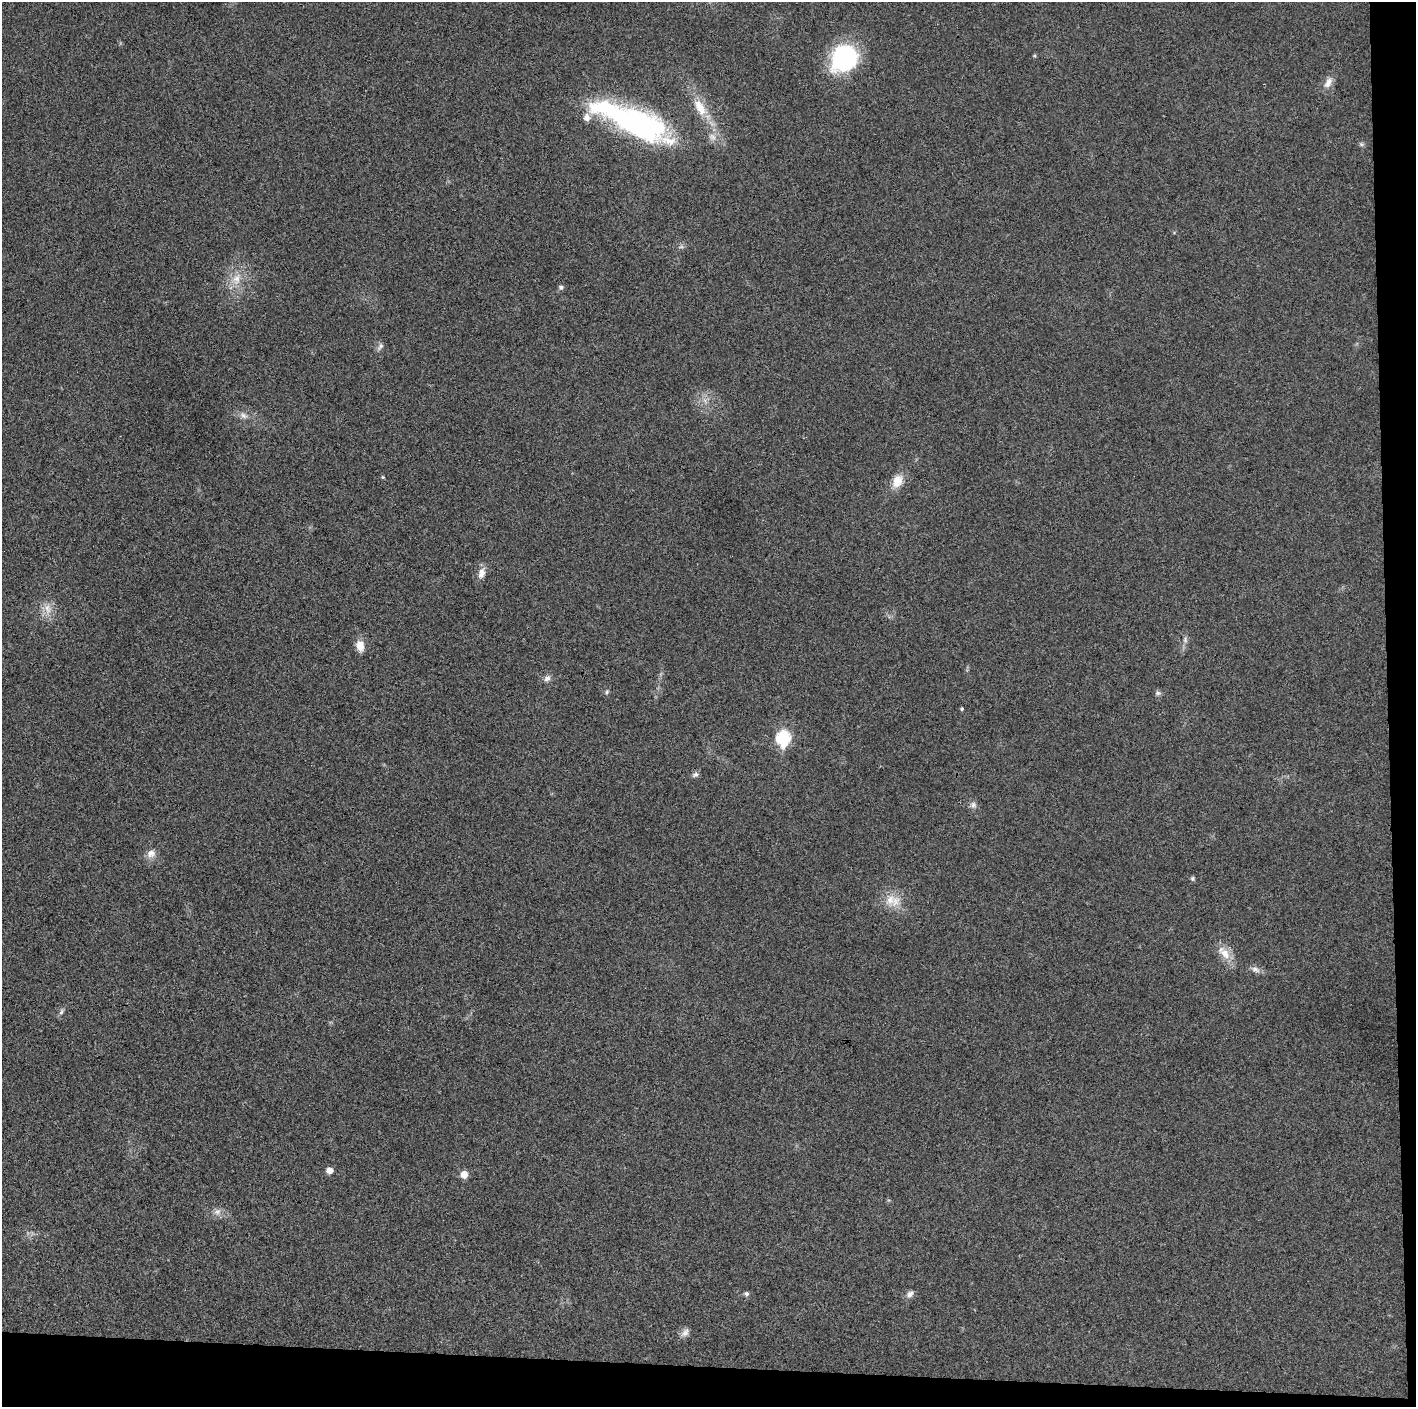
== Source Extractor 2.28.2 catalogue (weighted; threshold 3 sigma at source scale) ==
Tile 9 of 3 x 3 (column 3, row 3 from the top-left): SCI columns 2832-4245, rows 1-1405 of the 4246 x 4219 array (HDU 1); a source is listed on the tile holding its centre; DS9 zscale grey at full resolution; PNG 1418 x 1409 px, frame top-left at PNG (2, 2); no overlay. Shown black and unused: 5% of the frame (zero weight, under 3 of 4 exposures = <1% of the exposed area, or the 3 px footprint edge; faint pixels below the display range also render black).
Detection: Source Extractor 2.28.2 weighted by HDU 2 'WHT'; one run over the whole footprint, this tile lists its part. Background 0.0233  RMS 0.0054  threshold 0.0241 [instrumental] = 3 sigma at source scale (4.5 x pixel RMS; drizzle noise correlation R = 1.50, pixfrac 1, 0.05/0.05 arcsec/px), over >= 5 px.
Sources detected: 37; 1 too faint to see at this stretch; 1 inside a brighter object's white glare — not listed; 1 inside a brighter listed object's ellipse — not listed separately; the other 34 listed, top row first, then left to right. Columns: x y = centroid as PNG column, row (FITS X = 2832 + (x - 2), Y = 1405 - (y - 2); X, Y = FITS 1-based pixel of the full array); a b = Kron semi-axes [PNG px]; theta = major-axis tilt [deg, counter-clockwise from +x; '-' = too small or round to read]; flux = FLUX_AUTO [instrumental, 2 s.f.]
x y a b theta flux
844 58 31 27 53 52
1328 83 16 8 59 4.2
700 108 27 13 -60 12
637 123 73 25 -23 130
1361 144 7 5 -1 1
236 279 17 11 77 7.8
561 287 6 6 - 1.2
380 346 12 6 57 1.7
243 415 11 7 -26 2.6
383 477 4 4 - 0.55
897 481 18 12 64 7.6
481 573 14 8 79 3.7
48 609 16 9 -80 5.5
1185 640 8 6 81 1.6
360 646 14 10 -78 5
547 678 9 7 39 2.2
607 692 6 5 - 0.88
1158 693 8 6 -1 1.2
962 709 4 4 - 0.7
783 738 9 8 - 48
695 775 9 6 27 1.5
973 805 8 8 - 2
151 853 12 10 32 3.7
1192 879 5 5 - 0.99
890 900 18 13 66 8.3
1225 954 20 11 -50 7.4
1255 969 13 7 -23 2.5
61 1012 8 5 60 1.3
329 1170 6 6 - 3.8
464 1174 7 7 - 5.5
217 1212 11 8 31 2.8
747 1294 6 6 - 1.3
910 1294 10 7 48 2.4
685 1333 13 8 50 2.7